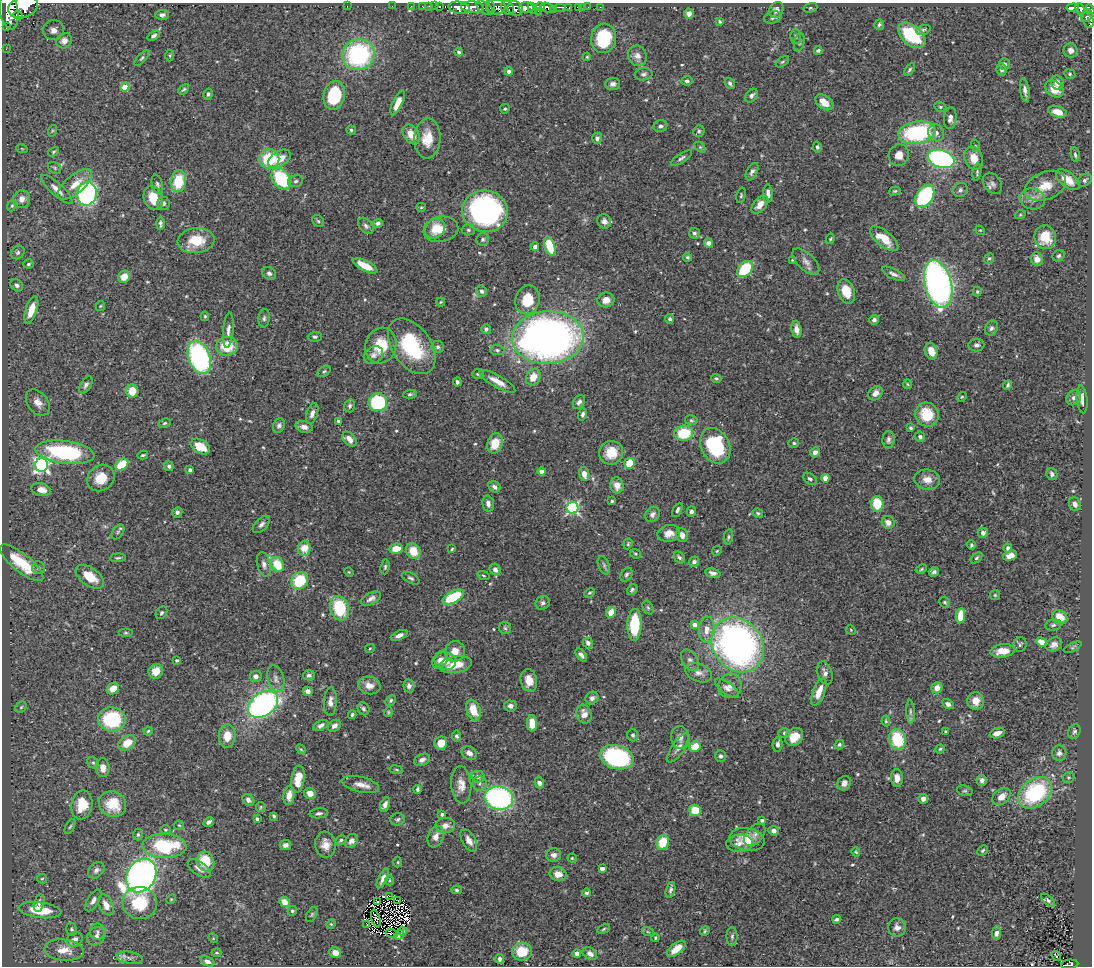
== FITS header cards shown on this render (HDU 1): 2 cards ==
NAXIS1  =                 1090
NAXIS2  =                  964

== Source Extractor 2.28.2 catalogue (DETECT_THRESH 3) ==
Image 1090 x 964 px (HDU 1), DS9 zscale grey, 1 PNG px = 1 image px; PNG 1094 x 968 px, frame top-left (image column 1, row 964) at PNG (2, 3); each listed source drawn as its Kron ellipse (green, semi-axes under 4 px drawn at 4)
Background 0.48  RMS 0.024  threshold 0.0713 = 3 sigma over >= 5 px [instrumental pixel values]
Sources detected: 558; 3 with non-positive FLUX_AUTO (blend fragments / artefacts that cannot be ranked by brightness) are neither listed nor drawn; of the other 555, the 500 brightest by FLUX_AUTO listed and drawn (55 fainter detections omitted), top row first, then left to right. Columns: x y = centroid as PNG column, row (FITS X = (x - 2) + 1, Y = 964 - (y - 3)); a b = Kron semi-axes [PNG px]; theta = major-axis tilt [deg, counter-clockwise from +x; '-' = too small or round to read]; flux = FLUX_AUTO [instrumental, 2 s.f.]
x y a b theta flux
347 6 2 2 - 18
392 6 2 2 - 5.8
411 6 2 2 - 6.3
423 6 3 3 - 19
429 6 2 2 - 8.9
435 6 2 2 - 13
440 6 3 3 - 19
540 6 5 3 - 250
23 7 15 10 17 4000
472 7 11 5 -3 1000
490 7 7 3 -80 120
497 7 9 7 -6 420
560 7 6 2 0 120
569 7 4 3 - 72
578 7 3 3 - 54
583 7 3 2 - 3.6
588 7 2 2 - 8.7
600 7 2 2 - 5
459 8 11 6 -10 1300
485 8 9 5 -35 310
507 8 7 6 - 450
515 8 8 7 - 630
526 8 7 5 1 1400
532 8 6 4 -63 860
547 8 7 4 -20 780
810 8 7 4 18 2.6
1073 8 6 3 6 130
554 9 4 2 - 310
1080 9 6 3 -64 150
776 10 8 6 58 6.1
1090 10 6 3 -69 330
9 11 18 9 -80 4600
538 11 2 2 - 12
689 13 5 5 - 7.5
18 15 5 3 - 400
162 15 7 5 1 5
1087 16 6 5 - 260
773 17 9 6 16 5.3
1088 20 8 5 -75 250
720 22 4 3 - 2.2
879 25 5 5 - 2.9
6 26 4 3 - 35
54 30 10 10 - 12
923 30 7 4 18 2.9
912 35 16 9 -41 94
154 36 7 4 35 4.3
796 36 7 5 -88 3.4
604 38 15 12 81 93
64 41 8 7 - 9.4
799 42 9 5 78 3.3
6 49 2 2 - 4
818 50 4 3 - 3.2
1071 50 7 7 - 10
459 52 4 4 - 3
359 55 16 15 - 210
170 56 6 3 -89 1.7
637 56 10 9 - 11
587 57 4 3 - 1.7
142 58 10 4 49 3.1
782 62 7 4 35 2.2
1004 64 6 5 - 3.8
910 70 7 4 54 3
1001 70 6 5 - 3.9
509 71 4 4 - 5.2
643 74 9 6 11 4.6
1070 74 6 4 -25 2.4
687 81 5 4 - 3.8
730 83 6 4 -51 3.9
1057 83 7 6 - 8.8
613 84 7 6 - 6.1
125 87 5 4 - 50
184 89 6 4 44 2.5
1054 89 10 7 -38 22
1025 90 12 4 -82 7.1
208 94 6 4 75 3.3
334 95 14 10 77 97
752 96 7 5 52 4.8
825 102 10 6 -35 23
398 103 13 5 65 19
940 107 6 4 -21 2.4
505 109 5 4 - 2.2
1057 112 9 5 -15 15
950 118 11 6 85 7.4
660 126 7 6 - 5
351 130 5 4 - 2.4
52 131 6 4 72 1.8
699 131 6 5 - 2.8
917 133 18 11 9 180
936 133 9 7 -57 7.9
411 134 11 7 -55 20
597 138 5 5 - 5.6
427 139 20 13 88 30
976 146 6 4 -70 1.9
700 147 6 4 -45 2.1
817 147 5 4 - 3
22 149 6 3 -20 1.8
54 152 6 4 33 2.3
899 155 11 10 - 15
1075 155 7 4 -82 3.5
682 158 12 4 33 4.5
974 158 12 9 -72 19
269 159 10 9 - 71
280 159 12 7 32 25
941 159 13 8 -16 320
55 168 7 5 -36 3.2
752 172 9 5 62 5.5
977 172 8 3 80 2.6
281 179 12 8 -55 110
1068 180 14 7 -38 27
1085 180 8 6 36 4.4
178 181 11 7 81 58
296 181 8 5 17 4.2
75 184 21 9 40 26
157 184 10 5 -75 4.4
992 184 11 8 -52 7
1045 186 21 13 22 33
57 189 20 6 -42 13
960 190 7 6 - 4.6
895 191 6 4 16 2.3
87 194 12 9 80 290
768 194 9 5 -90 8.8
741 195 8 4 75 2.7
925 196 12 8 56 160
153 198 12 9 -68 35
22 199 9 8 - 13
1032 199 13 10 -11 13
163 203 6 6 - 5.3
760 205 10 6 48 14
12 206 6 4 68 2.3
421 207 5 4 - 1.8
485 211 23 21 -12 350
1020 215 5 3 - 1.7
318 221 7 5 -46 2.7
604 221 7 6 - 7
160 223 7 4 89 3.8
378 223 5 4 - 4.2
366 226 9 6 -46 5.2
435 229 10 9 - 19
441 229 17 12 11 30
468 230 6 5 - 3.4
980 230 5 4 - 1.9
694 233 5 5 - 3.8
1045 237 12 10 -75 35
830 239 5 3 - 2
884 239 17 7 -39 37
483 240 6 6 - 3.6
196 241 18 12 6 44
708 243 4 4 - 7.8
550 246 10 5 -72 53
535 247 4 4 - 6.1
18 252 7 6 - 4.1
1059 256 6 5 - 3.3
687 257 4 4 - 2.5
989 258 5 5 - 2.7
1037 259 7 6 - 11
792 260 3 3 - 1.9
806 262 17 8 -45 9.9
28 264 5 4 - 3.3
365 266 13 5 -27 28
745 269 9 6 47 75
269 273 7 6 - 4.5
893 274 13 5 -27 6.5
124 277 6 5 - 19
938 284 24 13 -75 670
17 285 7 5 -40 4.8
482 291 6 5 - 4.7
846 291 12 8 -70 32
977 292 5 4 - 2.1
527 300 14 12 71 42
606 300 8 7 - 15
441 302 4 4 - 1.7
100 306 5 4 - 1.8
31 310 14 5 71 28
205 316 5 4 - 1.9
264 318 9 5 82 4.5
670 319 4 4 - 3.6
874 320 5 4 - 4.6
991 328 8 6 60 4.5
486 329 5 4 - 3.4
228 330 17 5 85 7.7
797 330 8 5 -80 10
315 337 7 5 1 3.2
548 338 36 26 4 1000
381 345 18 15 73 47
976 345 8 6 7 5
227 346 11 9 7 46
412 346 31 19 -55 120
438 347 6 6 - 3.5
497 350 7 5 -2 3.5
931 351 8 6 -74 19
373 355 10 8 31 7.5
199 357 17 10 -69 280
324 371 7 5 36 2.7
478 374 6 5 - 2.3
533 377 9 7 62 21
716 378 5 4 - 2.8
497 381 20 6 -30 17
457 382 4 3 - 3.8
907 384 5 4 - 1.8
86 385 9 5 59 4.9
1008 385 5 3 - 2.8
132 391 6 6 - 30
875 393 8 6 42 10
410 394 6 4 9 2.7
962 397 5 4 - 2.1
1074 398 8 6 59 6.4
1082 399 14 5 -85 11
378 402 9 9 - 120
579 402 7 5 58 5.5
38 403 15 10 -54 13
350 406 6 5 - 3.8
312 413 10 5 71 8.3
583 414 6 4 71 4.5
927 415 12 11 - 46
691 420 6 5 - 2.9
338 421 3 3 - 2.6
164 423 6 4 27 2.4
279 426 7 6 - 4.3
304 427 9 5 -12 7.9
911 428 4 3 - 2.8
684 433 9 7 6 67
920 437 5 5 - 5.1
349 439 9 5 -48 12
888 440 8 6 88 4.9
495 443 10 7 70 25
794 443 5 4 - 2.5
715 446 18 14 -64 130
200 447 10 6 -30 32
65 452 30 11 -7 200
815 452 5 4 - 7.5
611 453 12 11 - 31
143 455 5 3 - 2.4
629 463 6 5 - 46
122 464 7 5 35 56
42 465 7 6 - 440
169 466 5 4 - 4
190 470 4 3 - 4
542 472 4 4 - 14
584 474 7 5 -78 12
1052 474 6 5 - 4.9
101 478 14 12 40 34
825 478 4 4 - 21
810 479 7 5 -36 4.5
927 480 13 10 -9 16
617 485 8 6 -80 12
494 487 6 5 - 6
41 490 10 6 -14 18
612 501 3 3 - 2.9
488 504 8 5 -77 7.7
877 504 8 6 -89 48
1075 504 7 5 -61 6.9
573 508 6 6 - 250
677 510 8 4 62 4.1
691 511 5 4 - 4
177 512 5 5 - 5
758 513 5 4 - 2.7
652 514 8 6 50 5.6
888 522 7 6 - 11
261 524 11 6 44 5.9
118 532 8 5 54 4.1
669 533 11 8 10 15
983 533 5 5 - 8.2
682 535 7 6 - 9.9
728 537 7 4 78 2.9
628 544 5 4 - 1.9
971 545 5 4 - 2.7
304 548 7 6 - 26
1008 548 4 4 - 4.6
396 549 7 5 9 25
452 549 3 2 - 2
413 551 8 6 -56 33
717 551 5 4 - 2
635 554 6 4 -22 2.5
1010 556 7 5 18 13
679 557 6 5 - 4.1
118 558 8 3 5 2.7
977 558 7 4 44 2.9
694 562 5 5 - 5.3
21 563 27 9 -39 64
264 564 12 6 -77 7.4
277 564 8 6 -63 40
604 565 9 5 -69 3.8
385 567 7 4 83 3.4
38 568 6 6 - 4
921 569 6 4 24 2.2
495 570 6 5 - 6.5
349 572 5 4 - 1.7
934 572 5 4 - 4
713 573 8 4 -13 5.7
483 575 6 3 -19 1.8
626 575 7 5 58 4.1
90 577 16 9 -35 37
411 578 9 5 -28 3.8
299 581 9 8 - 70
632 590 6 4 49 3.3
589 593 6 4 27 2.3
995 595 5 5 - 2
453 597 12 6 29 76
371 599 11 5 29 7.3
945 602 6 5 - 2.7
543 603 7 6 - 4.6
339 608 12 9 -76 81
648 608 7 5 -62 2.8
161 613 7 5 56 3.4
611 613 6 4 64 22
960 616 8 4 82 33
1060 617 8 6 -39 26
634 625 16 7 88 74
695 625 4 4 - 14
1053 625 8 5 11 4
505 628 6 6 - 3.2
707 629 13 8 85 16
851 630 5 4 - 1.8
126 633 7 3 0 2.5
399 635 9 4 22 7.1
1042 642 6 4 -28 16
588 643 6 5 - 5.8
1020 644 7 6 - 3.2
738 645 29 24 -53 710
1054 645 9 6 25 8.9
1073 647 10 4 26 2.5
370 648 5 4 - 2
455 651 10 10 - 19
1003 651 12 6 7 23
581 655 7 4 -49 5.9
177 660 3 3 - 2.1
440 660 9 7 58 9.3
690 660 12 7 -57 7
445 661 11 9 -11 17
456 665 16 8 9 35
156 671 7 7 - 19
699 673 14 9 -21 9.9
825 673 12 7 -72 8.2
309 675 6 5 - 4.6
256 676 6 5 - 8.1
276 679 13 8 -74 9.4
529 680 11 8 -80 19
369 685 11 8 -15 14
409 686 6 5 - 5.3
730 686 12 11 - 12
727 688 14 6 -36 7.2
937 688 6 5 - 14
113 689 6 5 - 17
308 691 5 4 - 6.8
819 692 14 6 69 23
592 698 7 6 - 6.3
391 700 6 4 48 3.4
330 701 14 6 87 11
976 701 9 8 - 19
263 704 16 11 35 440
948 704 6 5 - 5.7
510 706 6 5 - 6
21 707 6 5 - 2.5
363 709 7 5 -58 4.1
473 710 11 7 -70 30
388 712 5 3 - 1.8
910 712 12 4 -87 4
584 714 9 7 -75 13
352 715 4 3 - 3.2
112 719 14 12 -9 120
886 721 5 3 - 2.1
532 723 8 5 -87 23
321 725 8 5 27 6
334 726 7 5 37 8.1
148 731 4 4 - 2.2
1074 731 7 6 - 3.7
946 732 3 3 - 2.8
784 733 5 5 - 2.9
997 733 8 5 19 12
633 735 6 5 - 4
227 736 11 8 85 25
456 736 5 4 - 3.4
680 737 11 8 -90 11
794 737 10 8 44 26
897 739 10 8 -78 80
127 743 9 6 32 25
441 743 7 6 - 19
778 744 7 5 83 5.9
839 745 5 4 - 2.8
695 747 6 5 - 31
678 748 17 6 55 9.4
301 749 5 4 - 1.9
940 749 4 4 - 2.2
469 753 8 6 -35 8.7
1059 753 7 7 - 6.7
720 756 5 5 - 4.3
617 757 17 11 -16 210
422 760 8 5 24 6.7
93 763 6 5 - 2.9
103 768 9 7 -88 12
396 770 7 3 -9 2
478 777 6 5 - 6.4
1068 777 6 5 - 2.6
897 778 9 6 -85 11
298 779 13 6 82 27
982 780 5 5 - 5.8
480 783 7 7 - 4.5
539 783 5 5 - 7.9
844 783 7 6 - 8.1
360 784 19 7 -13 14
461 785 19 10 -85 18
417 789 4 3 - 3.4
965 791 8 5 -16 3.2
310 793 6 5 - 16
1035 793 18 13 39 160
289 795 10 5 84 14
1001 797 10 7 41 14
499 798 14 11 -11 320
923 799 5 5 - 7
248 800 7 5 -44 7
113 804 14 12 -31 45
82 805 14 10 80 35
385 805 8 4 68 8.5
261 807 5 4 - 2
695 810 6 5 - 42
319 813 9 5 6 4.1
442 814 3 3 - 3.9
274 816 4 3 - 2.2
257 819 4 3 - 4.5
398 819 7 6 - 4.2
762 820 4 3 - 4.4
209 822 6 3 31 5.4
179 825 5 4 - 2
445 826 9 7 4 11
70 827 8 3 62 2.3
165 830 5 4 - 2
774 831 5 4 - 7.6
138 834 6 4 -90 2.9
755 835 13 8 49 7.7
436 837 11 7 70 11
747 839 17 11 -10 33
341 840 6 4 29 2.6
469 840 12 6 -59 13
351 841 8 6 49 6.9
663 842 7 6 - 43
739 843 13 8 5 10
285 845 6 5 - 7.5
325 845 13 10 -83 16
164 846 22 12 -2 120
983 850 6 4 44 2.3
856 852 5 4 - 1.9
554 855 7 6 - 7.4
572 858 4 4 - 2
206 862 10 8 -68 47
398 862 5 3 - 1.7
199 868 13 6 -36 9.5
602 869 4 4 - 12
96 870 9 6 46 6.1
558 874 8 7 - 16
141 876 17 14 59 1200
383 878 10 4 64 7.7
42 879 5 4 - 1.9
390 880 5 3 - 2.1
457 890 5 4 - 3
670 890 8 4 76 3.8
586 893 4 4 - 3
389 896 3 3 - 3.7
171 899 5 4 - 1.8
93 900 12 6 59 7.8
398 900 2 2 - 5.2
1048 900 8 4 -43 3.8
285 902 5 4 - 18
377 902 3 2 - 2.4
39 903 9 5 76 5.9
140 903 17 16 - 70
106 905 11 7 -65 13
40 910 21 7 -7 54
292 911 5 4 - 2.9
312 914 8 5 60 2.6
376 918 9 3 -73 1.8
837 919 4 3 - 3.7
331 924 5 4 - 1.8
366 924 4 2 - 2.9
897 927 9 8 - 9.2
71 929 6 5 - 2.9
604 929 6 4 29 2.4
402 931 4 4 - 2.5
705 931 5 4 - 2
98 932 8 7 - 5.5
648 932 6 4 -18 2
391 933 6 3 -25 3.2
996 933 7 4 81 5.7
399 935 6 4 47 2.5
96 936 10 8 48 8.2
732 936 9 5 89 3.9
213 938 5 4 - 1.7
655 938 4 3 - 1.9
75 939 8 7 - 8.7
676 949 11 5 38 20
64 950 20 10 -5 29
522 952 10 9 - 41
216 953 5 3 - 1.9
335 953 6 5 - 12
577 953 4 4 - 7.8
590 953 8 6 -30 9.5
1056 956 5 3 - 8
130 958 13 6 -9 8
500 959 5 4 - 4.8
207 961 7 4 -23 7.3
1070 964 8 4 6 130
At the frame edge (FLAGS 8, measured only in part): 4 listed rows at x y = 23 7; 1090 10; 9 11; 1070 964
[55 fainter detections neither listed nor drawn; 3 non-positive-flux detections neither listed nor drawn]